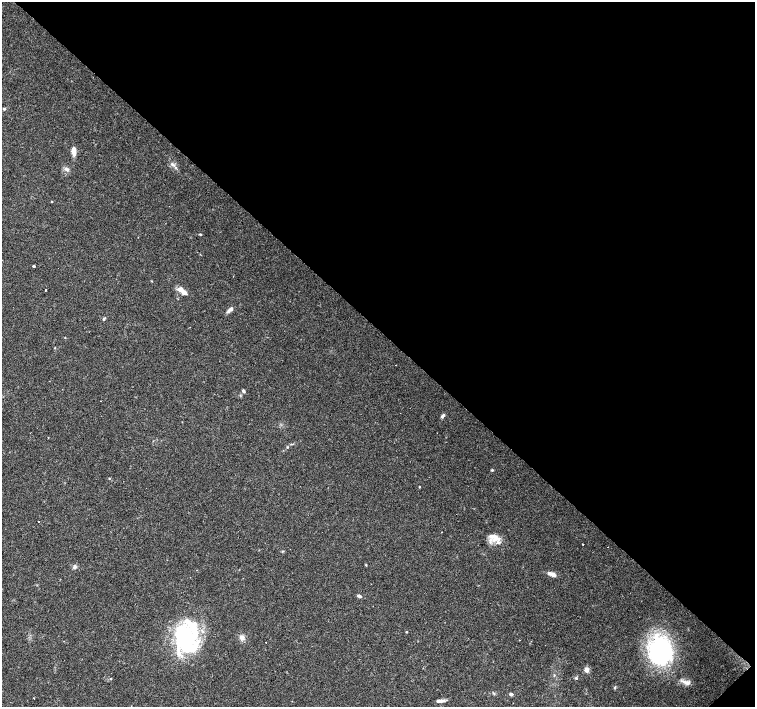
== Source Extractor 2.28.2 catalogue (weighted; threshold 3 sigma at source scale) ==
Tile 8 of 4 x 4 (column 4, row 2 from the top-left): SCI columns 4515-6019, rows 2976-4384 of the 6022 x 6015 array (HDU 1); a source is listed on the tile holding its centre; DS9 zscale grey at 2 x 2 block average (1 PNG px = mean of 2 x 2 image px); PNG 757 x 709 px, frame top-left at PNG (2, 2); no overlay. Shown black and unused: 47% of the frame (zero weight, under 3 of 4 exposures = <1% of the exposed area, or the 3 px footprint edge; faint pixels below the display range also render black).
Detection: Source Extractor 2.28.2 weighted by HDU 2 'WHT'; one run over the whole footprint, this tile lists its part. Background 0.0253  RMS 0.0033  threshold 0.0148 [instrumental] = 3 sigma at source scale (4.5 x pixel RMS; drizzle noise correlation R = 1.50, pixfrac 1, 0.0396/0.0396 arcsec/px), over >= 5 px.
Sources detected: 50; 3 inside a brighter object's white glare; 3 cosmic-ray / hot-pixel residue — not listed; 3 inside a brighter listed object's ellipse — not listed separately; the other 41 listed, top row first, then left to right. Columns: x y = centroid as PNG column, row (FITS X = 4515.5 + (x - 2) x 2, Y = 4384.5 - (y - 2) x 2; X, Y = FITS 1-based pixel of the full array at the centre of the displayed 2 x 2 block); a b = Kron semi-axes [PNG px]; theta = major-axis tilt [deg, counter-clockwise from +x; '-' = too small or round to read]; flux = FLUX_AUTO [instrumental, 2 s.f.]
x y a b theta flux
4 109 3 3 - 1.2
74 151 9 4 -86 5.8
173 164 7 3 -40 2
66 169 7 4 -17 2.1
52 201 3 2 - 0.46
200 234 3 2 - 0.8
34 266 2 2 - 1.4
181 289 5 4 - 5
46 290 2 2 - 1.9
184 293 6 4 -16 3.8
230 310 8 4 36 3.1
104 319 4 3 - 0.91
65 337 3 2 - 0.34
55 348 2 2 - 0.4
243 391 4 3 - 1.4
443 416 6 3 47 1.7
48 438 2 2 - 0.58
287 447 2 2 - 0.59
492 470 4 3 - 0.68
109 478 3 2 - 0.41
419 487 3 2 - 0.47
38 522 2 2 - 0.86
442 532 2 2 - 0.78
495 537 12 11 - 8.2
607 547 2 2 - 0.61
74 567 5 4 - 1.4
552 574 7 4 -18 6.4
359 596 4 4 - 1.4
406 632 3 2 - 0.48
242 637 6 5 - 3.3
185 638 24 16 -51 45
660 651 29 22 -88 110
586 670 3 2 - 13
554 676 3 2 - 0.54
576 678 4 3 - 1
111 679 3 2 - 0.43
685 682 11 4 -24 3.8
615 687 4 2 - 0.73
511 694 5 3 - 1.5
33 698 2 2 - 1.9
442 700 8 4 0 2.9
Diffuse or blended objects may show on this block-average render without a row.